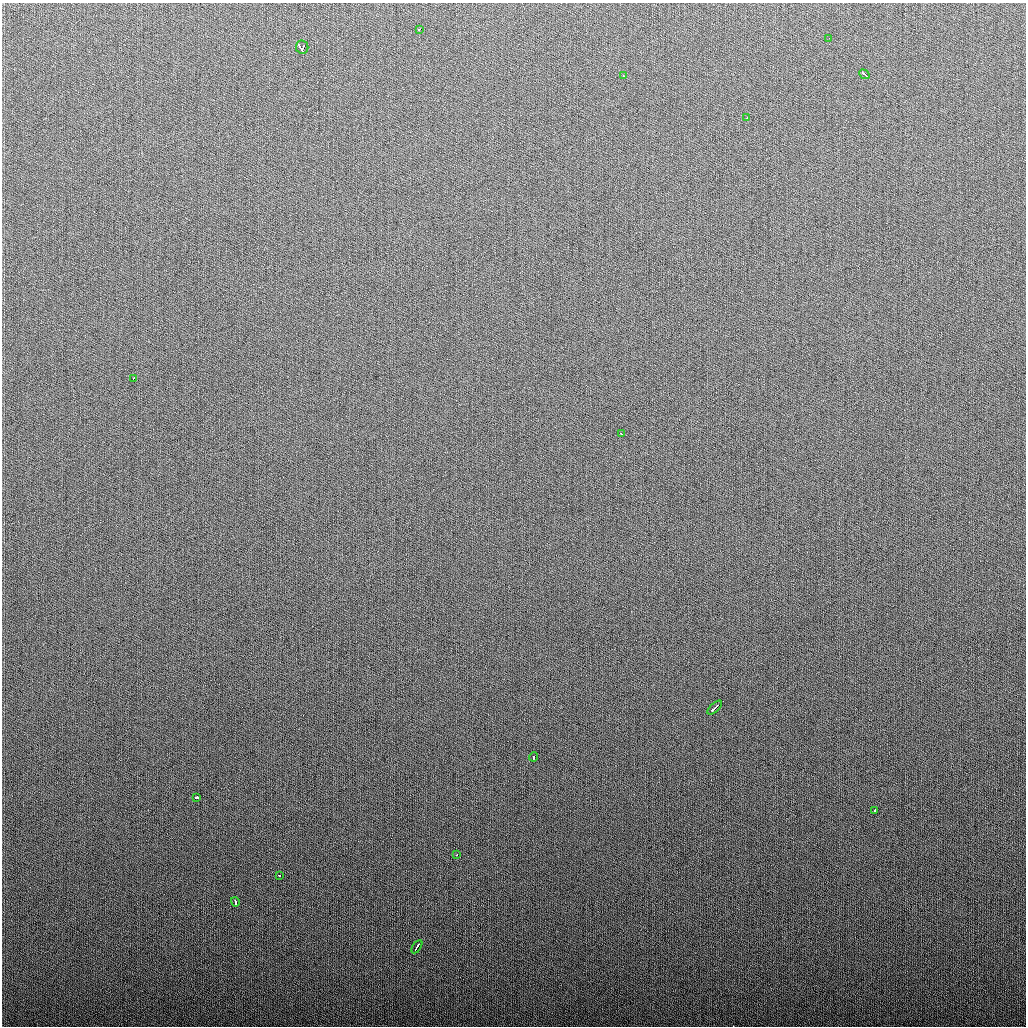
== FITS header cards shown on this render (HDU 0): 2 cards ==
NAXIS1  =                 1024
NAXIS2  =                 1024

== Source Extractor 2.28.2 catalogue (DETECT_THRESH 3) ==
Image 1024 x 1024 px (HDU 0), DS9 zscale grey, 1 PNG px = 1 image px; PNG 1028 x 1028 px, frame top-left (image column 1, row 1024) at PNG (2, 3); each listed source drawn as its Kron ellipse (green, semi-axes under 4 px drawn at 4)
Background 276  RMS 11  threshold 32.3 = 3 sigma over >= 5 px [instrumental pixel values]
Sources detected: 16; all 16 listed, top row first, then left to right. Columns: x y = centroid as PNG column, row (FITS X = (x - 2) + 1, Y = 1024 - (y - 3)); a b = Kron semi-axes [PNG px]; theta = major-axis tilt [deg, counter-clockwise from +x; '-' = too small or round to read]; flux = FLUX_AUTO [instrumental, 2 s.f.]
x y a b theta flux
419 29 3 3 - 7800
829 38 2 2 - 2300
302 47 7 6 - 16000
864 74 5 2 - 3800
623 76 3 3 - 1300
747 118 3 2 - 1700
133 378 3 3 - 2800
621 434 3 3 - 2200
715 708 9 3 43 6700
533 757 4 3 - 2500
197 797 3 3 - 15000
875 811 3 3 - 6700
457 855 3 2 - 1800
279 875 3 3 - 2100
235 902 5 3 - 5300
417 947 7 2 58 3700